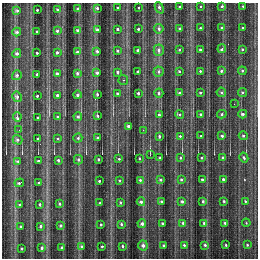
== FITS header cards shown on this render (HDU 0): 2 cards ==
NAXIS1  =                  256 / number of rows
NAXIS2  =                  256 / number of columns

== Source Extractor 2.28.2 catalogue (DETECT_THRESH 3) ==
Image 256 x 256 px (HDU 0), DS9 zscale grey, 1 PNG px = 1 image px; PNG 260 x 260 px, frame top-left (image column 1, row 256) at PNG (2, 3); each listed source drawn as its Kron ellipse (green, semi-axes under 4 px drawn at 4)
Background 1300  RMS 40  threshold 119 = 3 sigma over >= 5 px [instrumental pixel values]
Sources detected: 141; all 141 listed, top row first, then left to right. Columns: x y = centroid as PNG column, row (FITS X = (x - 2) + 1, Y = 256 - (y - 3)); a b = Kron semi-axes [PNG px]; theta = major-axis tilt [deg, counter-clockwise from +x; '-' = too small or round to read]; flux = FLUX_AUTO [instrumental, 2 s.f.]
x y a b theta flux
201 6 3 3 - 3900
222 6 3 3 - 4700
243 6 3 2 - 2500
180 7 3 3 - 4600
97 8 3 3 - 6300
118 8 3 3 - 5400
138 8 3 3 - 3500
159 8 6 3 -66 7700
57 9 3 3 - 5500
77 9 3 3 - 6000
37 10 3 3 - 4500
17 11 4 3 - 6100
179 28 3 3 - 4300
200 28 3 3 - 4300
221 28 4 4 - 5600
243 28 3 3 - 3800
118 29 3 3 - 6800
138 29 3 3 - 4500
159 29 5 4 - 8000
77 30 4 3 - 7100
97 30 3 3 - 7400
37 31 3 3 - 4700
57 31 3 3 - 6500
17 32 4 4 - 7600
200 49 3 3 - 5500
222 49 4 3 - 11000
242 49 3 3 - 4100
138 50 3 3 - 8800
159 50 5 5 - 9400
179 50 3 3 - 4300
97 51 3 3 - 6500
117 51 3 3 - 6600
57 52 3 3 - 6400
77 52 3 3 - 7000
37 53 3 3 - 4200
17 54 4 4 - 7100
179 71 3 3 - 3700
200 71 3 3 - 3900
221 71 4 4 - 5300
242 71 4 4 - 5000
117 72 3 3 - 6000
138 72 3 3 - 6700
159 72 5 5 - 7800
77 73 4 3 - 7500
97 73 3 3 - 6600
37 74 3 3 - 5000
57 74 3 3 - 8800
17 75 5 4 - 6500
123 80 5 4 - 3200
221 92 5 4 - 6200
242 92 4 4 - 5700
138 93 3 3 - 5800
159 93 4 4 - 6300
179 93 3 3 - 5100
200 93 3 3 - 5400
97 94 3 3 - 5600
118 94 3 3 - 6700
57 95 3 3 - 7400
78 95 4 4 - 8400
37 96 3 3 - 5300
17 97 5 5 - 8400
234 104 2 2 - 1700
179 114 4 4 - 5400
200 114 3 3 - 5400
222 114 5 4 - 5800
243 114 4 3 - 6200
159 115 4 4 - 6000
78 116 4 4 - 6800
97 116 3 3 - 5500
17 117 5 3 - 17000
38 117 3 3 - 5000
58 117 3 3 - 5800
128 126 3 3 - 6500
19 130 2 2 - 1500
143 130 3 2 - 3700
159 136 3 3 - 5200
180 136 3 3 - 5000
201 136 3 3 - 4200
222 136 3 3 - 5900
243 136 4 4 - 6000
98 137 3 3 - 3900
58 138 3 3 - 4200
78 138 4 4 - 4600
38 139 3 3 - 5100
17 140 5 4 - 6700
150 155 2 2 - 15000
139 158 3 2 - 3000
160 158 3 3 - 3900
180 158 4 4 - 5500
201 158 3 3 - 4900
222 158 3 3 - 5000
244 158 5 4 - 5200
98 159 3 3 - 3900
119 159 3 3 - 3500
58 160 3 3 - 5700
78 160 5 4 - 6700
18 161 3 3 - 5800
38 161 3 3 - 4600
202 179 3 3 - 4300
223 179 3 3 - 5300
140 180 3 3 - 5500
161 180 3 3 - 5900
181 180 3 3 - 5200
99 181 3 3 - 4200
120 181 3 3 - 4400
19 183 5 2 - 5200
39 183 3 3 - 4700
182 201 3 3 - 5900
203 201 3 3 - 4500
224 201 3 3 - 4100
245 201 4 3 - 3200
120 202 3 3 - 4900
141 202 4 4 - 7500
161 202 3 3 - 5700
100 203 3 3 - 3900
40 204 3 3 - 4800
60 204 3 3 - 5700
20 205 3 3 - 4900
162 223 3 3 - 5100
183 223 3 3 - 5800
204 223 4 4 - 4800
225 223 3 3 - 4200
246 223 4 3 - 2300
121 224 3 3 - 4900
142 224 4 4 - 8000
101 225 3 2 - 4300
41 226 3 3 - 5300
61 226 4 3 - 6300
21 227 3 3 - 5100
143 245 5 5 - 10000
163 245 3 3 - 4600
184 245 3 3 - 4000
205 245 4 3 - 4800
226 245 3 3 - 3400
247 245 4 3 - 3600
102 246 3 2 - 4000
122 246 3 3 - 4300
62 247 3 3 - 5500
82 247 4 4 - 6400
22 248 3 3 - 4000
42 248 3 3 - 4900